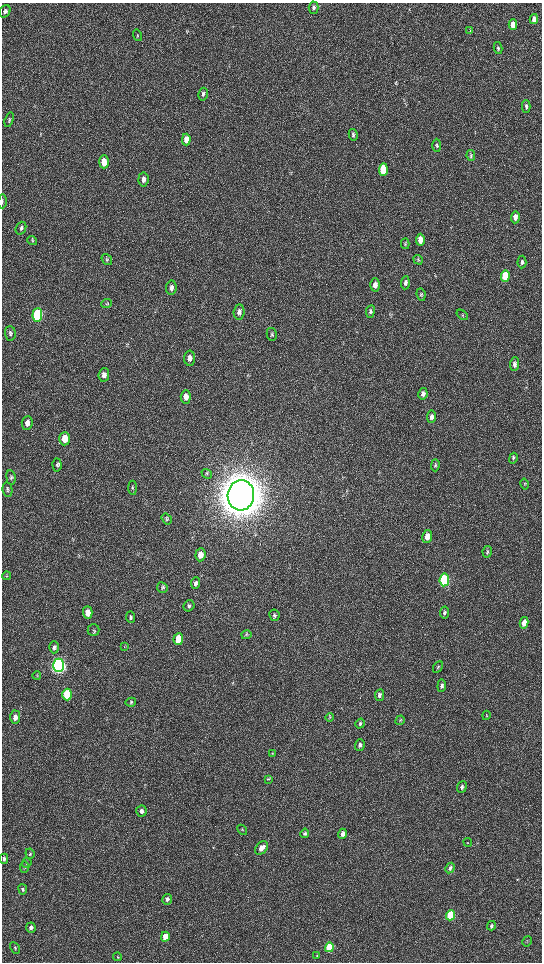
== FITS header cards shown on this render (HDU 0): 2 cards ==
NAXIS1  =                 1080 / length of data axis 1
NAXIS2  =                 1920 / length of data axis 2

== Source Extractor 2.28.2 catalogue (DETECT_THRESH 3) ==
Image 1080 x 1920 px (HDU 0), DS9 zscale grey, zoomed out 1/2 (1 PNG px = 2 x 2 image px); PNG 544 x 964 px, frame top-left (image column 1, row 1919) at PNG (2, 3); each listed source drawn as its Kron ellipse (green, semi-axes under 4 px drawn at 4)
Background 522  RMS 36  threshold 107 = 3 sigma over >= 5 px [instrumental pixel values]
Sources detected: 118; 6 cannot appear on this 1/2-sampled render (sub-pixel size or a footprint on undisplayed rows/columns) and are neither listed nor drawn; the other 112 listed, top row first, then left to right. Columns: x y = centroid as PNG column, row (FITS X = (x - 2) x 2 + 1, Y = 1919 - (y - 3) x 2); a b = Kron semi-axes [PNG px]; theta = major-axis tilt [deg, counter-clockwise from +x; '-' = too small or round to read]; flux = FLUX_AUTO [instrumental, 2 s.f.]
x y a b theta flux
314 8 6 5 - 1.5e+04
5 11 6 5 - 2.1e+04
534 19 5 4 - 4.5e+04
513 25 5 4 - 1.1e+05
470 31 3 2 - 3.9e+03
137 35 6 3 -74 7.2e+03
498 48 6 4 -78 1.2e+04
203 94 6 4 75 1.3e+04
526 106 6 3 -89 1.2e+04
9 120 8 4 74 1.4e+04
353 135 6 4 -76 1.2e+04
186 140 6 4 89 5.8e+04
437 145 6 4 -89 1.2e+04
471 156 5 3 - 1.0e+04
104 162 6 5 - 1.1e+05
383 169 6 4 88 3.8e+05
143 179 7 5 84 3.7e+04
2 201 7 2 89 6.6e+03
515 217 6 4 87 4.6e+04
21 228 6 5 - 1.5e+04
420 240 6 4 86 6.6e+04
32 241 5 2 - 5.1e+03
405 244 5 4 - 9.8e+03
107 260 6 4 -53 1.1e+04
418 260 5 4 - 9.2e+03
522 262 6 4 87 1.8e+04
505 276 6 4 86 3.1e+05
405 283 6 4 85 2.2e+04
375 285 6 5 - 4.4e+04
171 288 7 5 83 2.8e+04
421 294 6 4 -83 1.2e+04
106 303 5 4 - 9.0e+03
370 311 6 4 82 1.2e+04
239 312 7 5 84 2.5e+04
37 315 7 5 86 8.8e+05
462 315 6 2 -37 7.5e+03
10 333 7 5 -87 1.6e+04
272 334 6 5 - 1.5e+04
189 358 7 5 90 3.9e+04
515 364 7 4 88 2.8e+04
104 375 7 5 83 3.2e+04
423 394 6 4 79 2.7e+04
186 397 7 5 85 5.3e+04
431 417 6 4 82 2.9e+04
27 423 7 5 85 4.0e+04
64 439 7 5 89 1.2e+05
513 458 5 4 - 9.7e+03
57 465 7 4 -86 1.4e+04
435 465 6 4 89 1.1e+04
207 474 5 3 - 9.9e+03
11 477 7 4 -83 1.5e+04
525 484 6 3 -77 7.4e+03
132 488 7 3 -87 1.0e+04
7 489 7 5 -80 1.4e+04
241 495 15 13 84 2.8e+07
167 519 6 4 -55 1.1e+04
427 536 6 5 - 6.9e+04
487 552 6 4 78 1.2e+04
200 555 6 5 - 6.7e+04
6 576 4 2 - 4.1e+03
444 580 6 4 82 9.3e+05
196 583 6 4 82 2.0e+04
162 588 5 5 - 1.1e+04
189 606 6 5 - 1.3e+04
444 612 6 4 80 2.0e+04
88 613 6 4 -89 8.0e+04
274 615 6 5 - 1.4e+04
130 617 6 4 -85 1.2e+04
524 623 6 4 76 7.5e+04
94 630 6 5 - 1.2e+04
246 635 5 4 - 9.2e+03
178 639 6 5 - 2.0e+05
124 646 4 2 - 3.6e+03
54 647 6 5 - 1.7e+04
59 665 7 5 90 4.0e+06
438 667 6 3 60 8.6e+03
37 676 4 2 - 4.2e+03
442 686 6 4 85 1.8e+04
67 695 6 4 -89 4.4e+05
379 695 6 4 79 2.4e+04
131 702 5 4 - 8.9e+03
486 715 4 3 - 6.3e+03
15 717 6 5 - 3.7e+04
329 717 4 3 - 5.9e+03
400 720 5 3 - 7.0e+03
360 724 5 4 - 1.1e+04
360 745 6 5 - 1.9e+04
272 753 4 2 - 4.5e+03
268 779 4 3 - 5.7e+03
462 787 6 4 66 2.1e+04
141 811 6 5 - 2.8e+04
242 830 6 2 -44 5.9e+03
305 833 5 4 - 1.2e+04
342 834 5 4 - 3.3e+04
468 842 4 1 - 3.0e+03
261 848 8 5 46 6.6e+04
30 854 5 4 - 9.0e+03
4 859 5 4 - 1.7e+04
27 863 5 4 - 9.9e+03
25 867 6 4 83 1.0e+04
450 868 5 4 - 1.9e+04
23 889 5 4 - 1.2e+04
167 899 5 5 - 1.9e+04
450 915 5 4 - 5.9e+05
491 926 5 3 - 1.3e+04
31 928 5 4 - 2.6e+04
165 937 5 4 - 1.0e+05
527 941 5 2 - 6.3e+03
329 947 5 4 - 5.0e+05
15 948 6 4 -62 1.2e+04
317 955 3 3 - 4.1e+03
118 957 4 3 - 6.6e+03
At the frame edge (FLAGS 8, measured only in part): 1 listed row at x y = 2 201
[6 sub-pixel or undisplayed-footprint detections neither listed nor drawn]